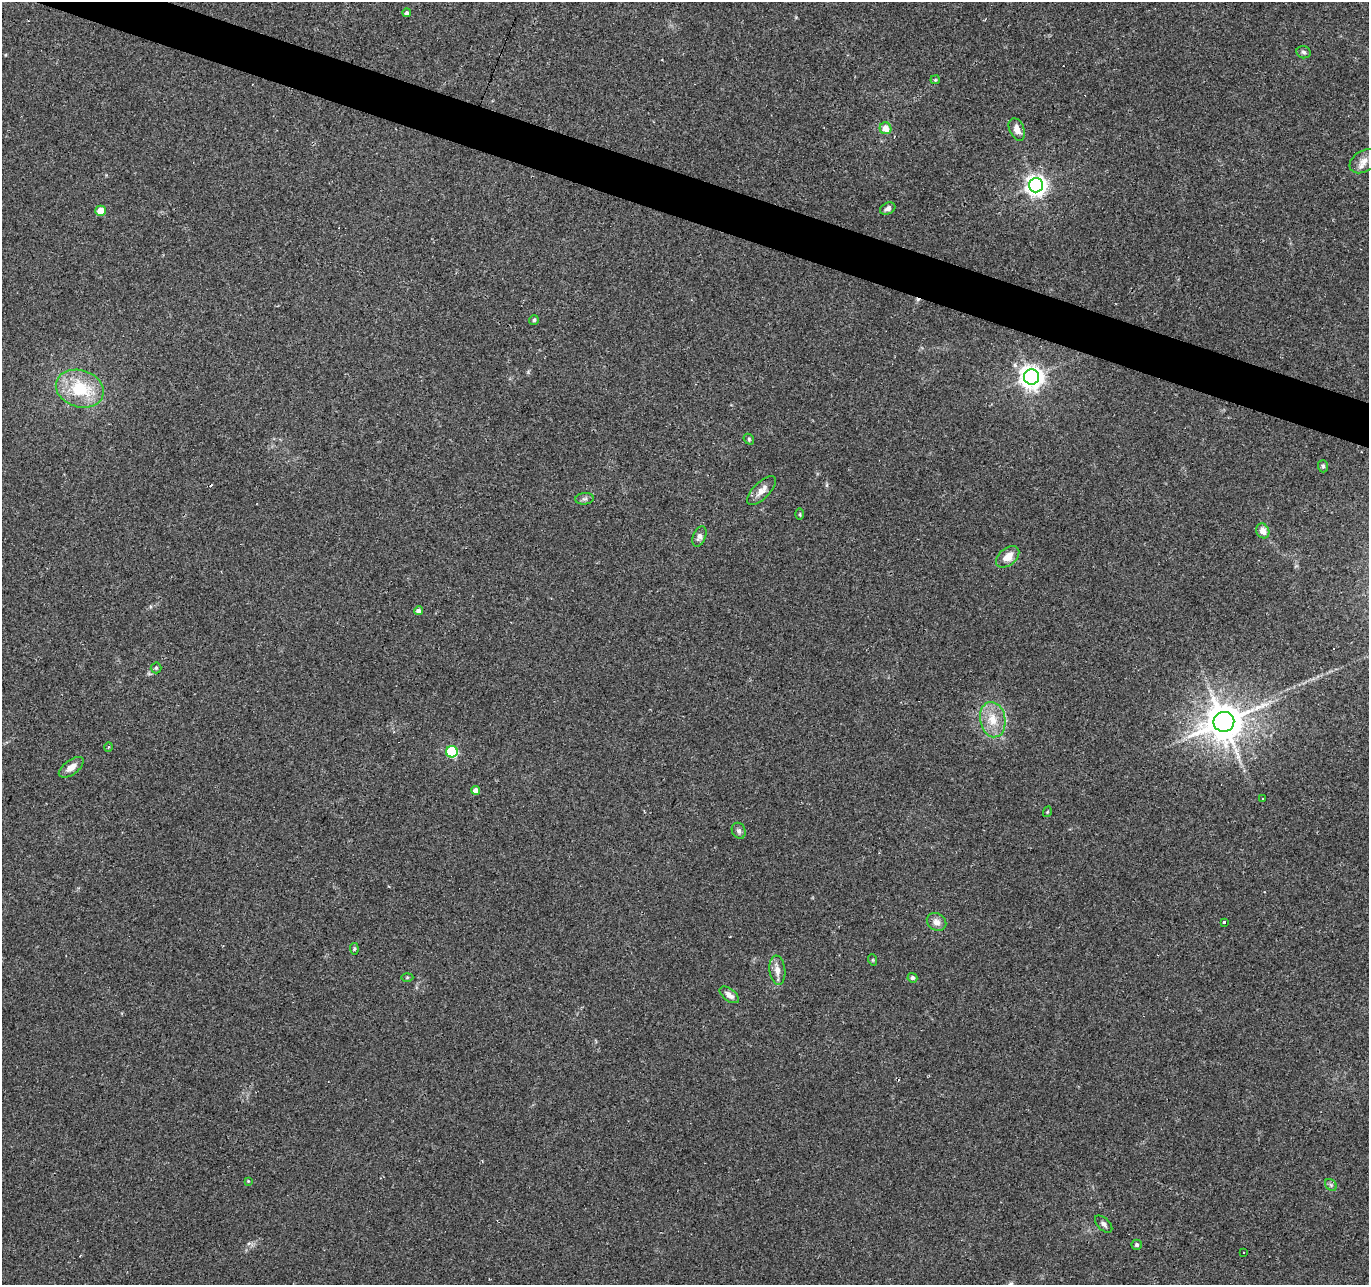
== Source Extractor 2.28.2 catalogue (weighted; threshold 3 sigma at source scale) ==
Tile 11 of 4 x 4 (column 3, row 3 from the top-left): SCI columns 2733-4099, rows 1492-2774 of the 5469 x 5613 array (HDU 1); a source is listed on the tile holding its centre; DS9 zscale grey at full resolution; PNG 1371 x 1287 px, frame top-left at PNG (2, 2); each listed source drawn as its Kron ellipse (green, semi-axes under 4 px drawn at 4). Shown black and unused: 3% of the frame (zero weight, under 2 of 3 exposures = <1% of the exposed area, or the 3 px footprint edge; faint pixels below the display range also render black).
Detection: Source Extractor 2.28.2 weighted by HDU 2 'WHT'; one run over the whole footprint, this tile lists its part. Background 0.0249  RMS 0.0036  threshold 0.0161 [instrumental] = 3 sigma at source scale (4.5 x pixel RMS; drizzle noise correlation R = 1.50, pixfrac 1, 0.0396/0.0396 arcsec/px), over >= 5 px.
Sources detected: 53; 8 cosmic-ray / hot-pixel residue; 1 long thin detection or spike segment (spike, bleed or trail) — neither listed nor drawn; the other 44 listed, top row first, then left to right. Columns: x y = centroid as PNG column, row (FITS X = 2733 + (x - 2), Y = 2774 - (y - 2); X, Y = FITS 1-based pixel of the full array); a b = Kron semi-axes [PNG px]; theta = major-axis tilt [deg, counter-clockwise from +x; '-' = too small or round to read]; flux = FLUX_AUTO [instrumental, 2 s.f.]
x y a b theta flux
407 13 4 4 - 0.85
1303 52 7 6 - 0.89
935 80 4 4 - 0.42
885 128 6 6 - 3.9
1017 129 12 7 -67 2.8
1364 161 16 10 32 3.1
1036 185 7 7 - 210
888 208 8 5 27 1.2
101 211 5 5 - 8.7
534 320 5 5 - 0.55
1031 377 8 7 - 270
80 389 24 18 -17 17
749 439 6 4 -50 0.51
1323 466 6 5 - 0.65
761 491 19 8 45 3.2
584 499 9 5 6 0.96
800 514 6 4 89 0.38
1263 531 7 6 - 2.6
699 536 10 6 68 1.5
1008 557 13 8 40 4.2
418 611 4 4 - 1.4
156 668 5 5 - 0.58
993 720 18 12 -80 6.5
1224 722 10 10 - 970
108 747 5 3 - 0.41
452 752 6 5 - 32
71 767 14 7 35 2.7
476 790 4 4 - 2.4
1262 798 3 3 - 0.88
1047 812 5 3 - 0.33
739 831 8 6 -65 0.98
936 922 10 8 -35 2.2
1224 922 3 3 - 4.5
354 949 6 4 -86 0.46
873 960 6 3 -71 0.36
777 970 14 8 -83 2.6
407 977 6 4 2 0.44
912 978 5 4 - 0.7
729 995 11 6 -37 2.1
248 1181 3 3 - 0.29
1331 1185 7 5 -47 0.69
1104 1224 11 6 -44 1.2
1137 1245 5 5 - 0.77
1243 1252 2 2 - 0.32